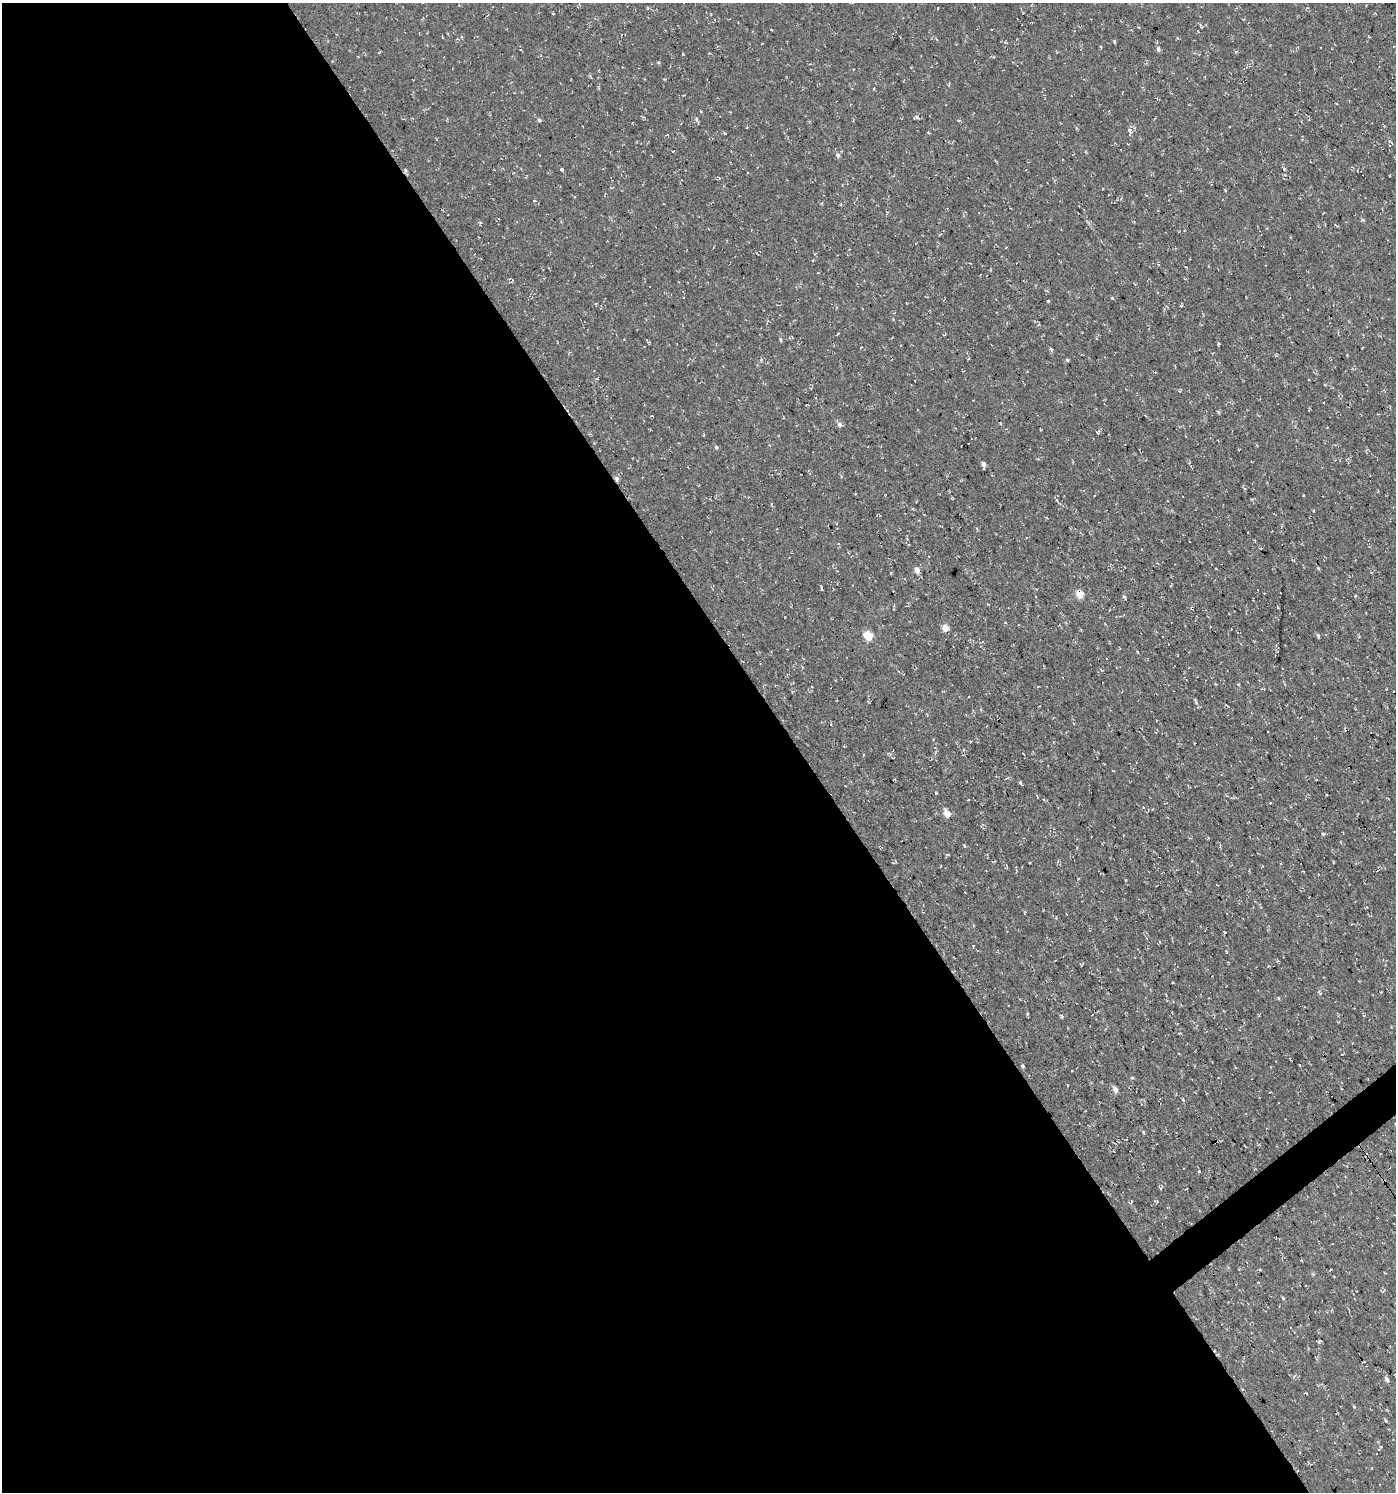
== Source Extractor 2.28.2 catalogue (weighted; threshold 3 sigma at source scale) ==
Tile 9 of 4 x 4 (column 1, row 3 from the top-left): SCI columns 192-1585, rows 1491-2980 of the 5896 x 5960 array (HDU 1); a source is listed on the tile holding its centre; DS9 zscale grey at full resolution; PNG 1398 x 1494 px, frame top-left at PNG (2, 3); no overlay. Shown black and unused: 58% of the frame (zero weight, under 3 of 4 exposures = <1% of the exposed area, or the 3 px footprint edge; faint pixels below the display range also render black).
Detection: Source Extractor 2.28.2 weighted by HDU 2 'WHT'; one run over the whole footprint, this tile lists its part. Background 4.60e-05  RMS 0.005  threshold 0.0224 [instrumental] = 3 sigma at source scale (4.5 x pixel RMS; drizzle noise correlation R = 1.50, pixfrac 1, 0.0396/0.0396 arcsec/px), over >= 5 px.
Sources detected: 95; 8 cosmic-ray / hot-pixel residue — not listed; the other 87 listed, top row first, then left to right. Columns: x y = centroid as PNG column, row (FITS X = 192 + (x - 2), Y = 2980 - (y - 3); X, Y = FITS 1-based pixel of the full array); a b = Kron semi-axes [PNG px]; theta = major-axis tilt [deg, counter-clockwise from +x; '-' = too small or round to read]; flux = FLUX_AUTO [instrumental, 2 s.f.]
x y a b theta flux
423 3 5 3 - 0.44
938 8 3 2 - 0.32
553 14 4 3 - 0.35
1177 38 5 3 - 0.41
1114 41 4 3 - 0.62
1158 49 6 4 -75 1.3
1056 51 4 2 - 0.4
683 54 4 2 - 0.37
358 56 3 2 - 0.3
658 62 5 3 - 0.46
949 85 6 2 78 0.49
874 89 4 3 - 0.39
916 117 6 5 - 1.1
696 119 6 5 - 0.87
539 120 5 5 - 0.77
959 121 5 3 - 0.48
633 124 4 2 - 0.31
1130 131 5 4 - 3.4
724 133 3 3 - 0.57
673 151 4 2 - 0.33
838 155 7 5 -75 1.3
1284 169 4 4 - 0.6
405 170 6 3 -71 0.67
561 170 4 3 - 1.6
1390 175 3 2 - 0.29
1225 190 3 3 - 0.58
1362 220 6 3 -8 0.54
1048 301 3 3 - 0.48
1181 305 7 3 76 0.55
838 334 4 2 - 0.42
945 334 5 3 - 0.45
780 339 6 4 -82 0.6
647 340 7 3 -65 0.52
1218 343 5 3 - 0.46
861 347 3 2 - 0.31
1051 349 6 4 -24 0.67
968 359 3 3 - 0.44
1067 360 5 3 - 0.58
840 424 7 6 - 1.5
716 447 5 3 - 0.76
1073 462 4 3 - 0.4
983 464 5 3 - 2.2
616 478 6 5 - 1.4
907 539 4 3 - 0.39
1318 568 5 3 - 0.42
917 570 6 4 -74 4.5
1036 589 3 3 - 0.29
1079 594 6 5 - 7.1
945 627 5 4 - 5.8
1237 632 4 3 - 0.44
868 635 6 5 - 14
1318 635 5 4 - 0.84
812 686 3 2 - 0.92
1195 701 9 4 -64 0.91
1345 728 5 3 - 0.5
963 750 4 3 - 0.5
1021 783 9 2 -55 0.47
936 793 4 3 - 0.38
1037 796 3 2 - 0.58
1270 803 3 2 - 0.33
947 813 6 4 -65 6.9
1323 834 5 4 - 0.63
964 846 5 3 - 0.44
947 854 5 3 - 0.55
1367 907 4 2 - 0.3
1025 912 5 3 - 0.38
1224 932 4 3 - 0.33
1226 952 5 3 - 0.42
1055 960 3 2 - 0.35
1081 964 4 4 - 0.59
1278 998 5 3 - 0.39
1027 1014 3 3 - 0.54
1259 1015 4 2 - 0.43
1022 1066 4 3 - 0.7
1132 1078 5 3 - 0.48
1115 1089 6 5 - 2.5
1183 1100 5 3 - 0.65
1143 1132 5 4 - 0.52
1199 1171 3 3 - 0.43
1131 1201 6 4 -89 0.77
1301 1260 4 3 - 27
1258 1282 4 2 - 0.32
1382 1290 6 4 -66 0.77
1283 1298 5 3 - 0.52
1319 1341 7 3 13 0.54
1387 1379 6 4 -63 1.4
1386 1421 4 3 - 0.53
Overlapping masked pixels (flux is a lower limit): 2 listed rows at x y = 616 478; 1079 594
Isophote crosses this tile's border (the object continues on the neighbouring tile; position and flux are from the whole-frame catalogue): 1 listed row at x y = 423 3
Unlisted compact peaks at least as high as the median listed source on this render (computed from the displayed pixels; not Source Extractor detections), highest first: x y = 1112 298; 1124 597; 1355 596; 1062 1017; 891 573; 1303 495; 1137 652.